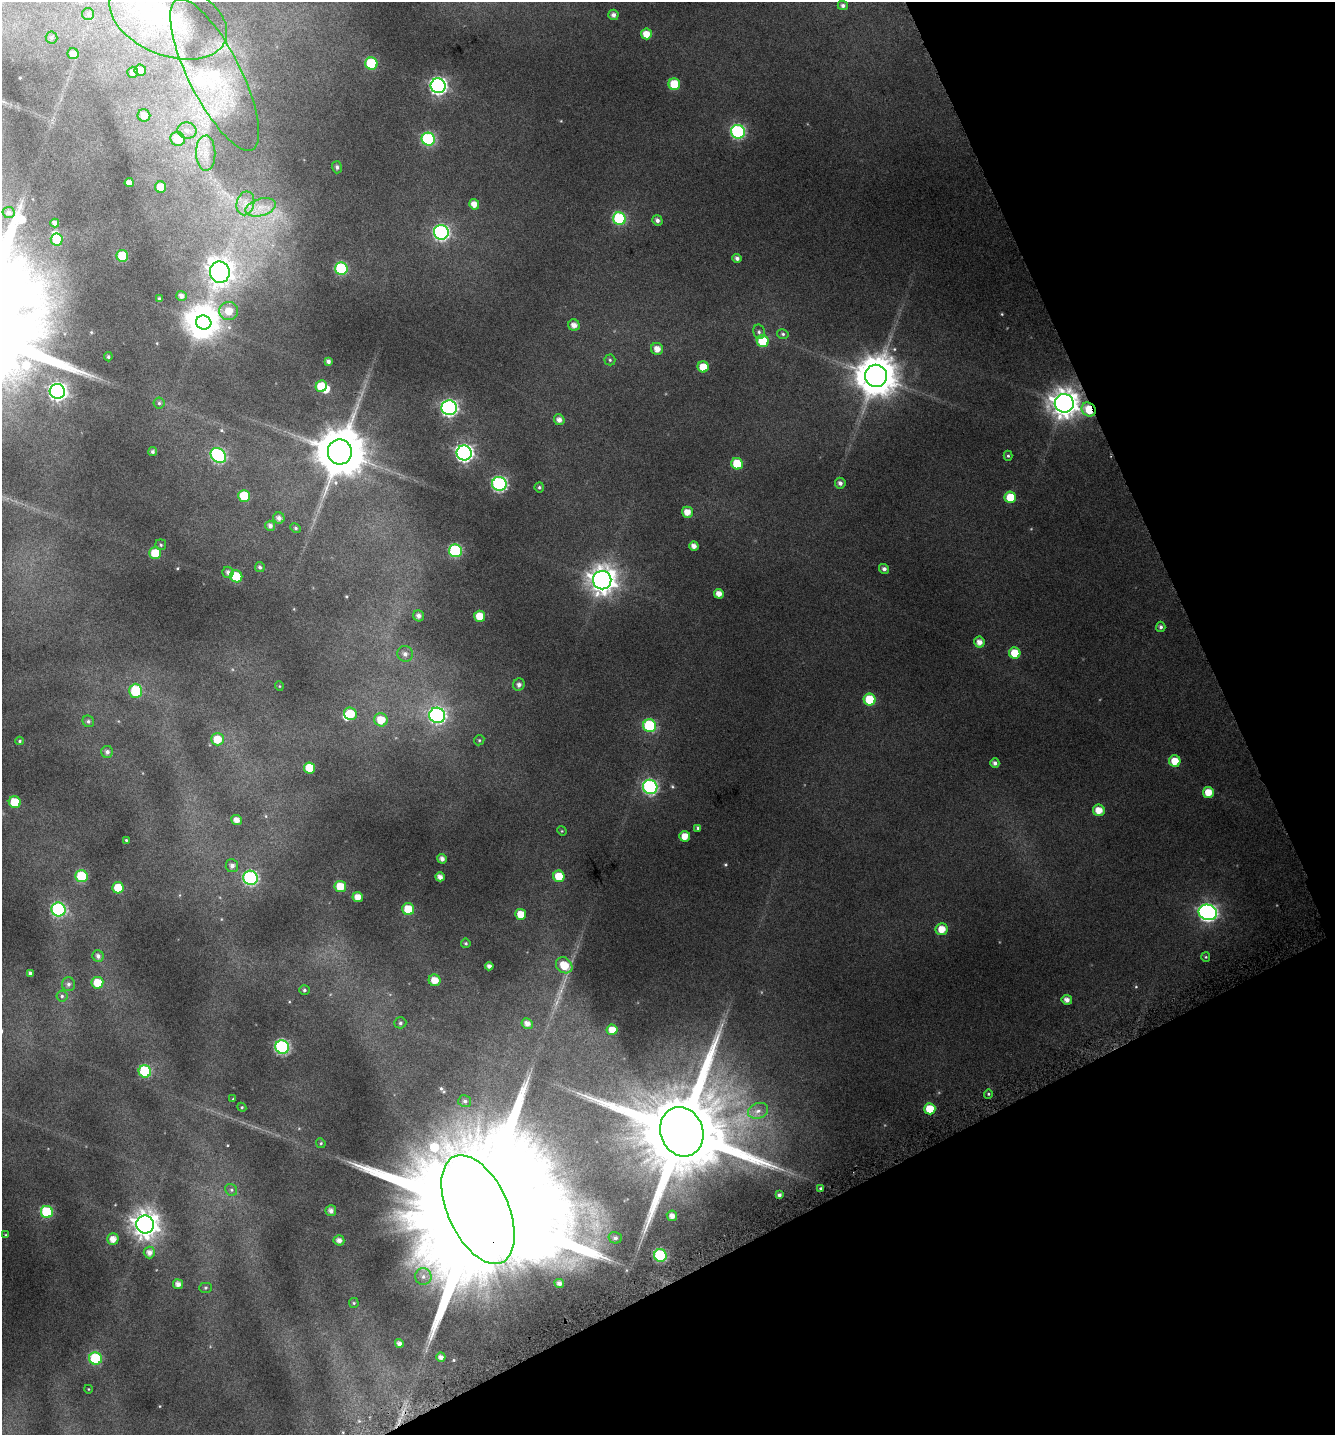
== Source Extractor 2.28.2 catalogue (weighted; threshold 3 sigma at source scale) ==
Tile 12 of 4 x 4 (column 4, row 3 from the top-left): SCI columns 4179-5511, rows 1438-2870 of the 5617 x 5774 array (HDU 1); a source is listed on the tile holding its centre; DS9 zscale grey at full resolution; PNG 1337 x 1437 px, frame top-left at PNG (2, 2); each listed source drawn as its Kron ellipse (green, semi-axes under 4 px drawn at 4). Shown black and unused: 23% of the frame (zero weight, under 4 of 8 exposures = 2% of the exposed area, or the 3 px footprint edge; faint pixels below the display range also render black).
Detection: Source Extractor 2.28.2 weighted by HDU 2 'WHT'; one run over the whole footprint, this tile lists its part. Background 0.0963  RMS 0.0099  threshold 0.0404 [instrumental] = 3 sigma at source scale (4.09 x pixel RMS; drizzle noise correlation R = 1.36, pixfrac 0.8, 0.0396/0.0396 arcsec/px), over >= 5 px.
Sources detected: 183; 1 too faint to see at this stretch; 6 inside a brighter object's white glare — neither listed nor drawn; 2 inside a brighter listed object's ellipse — not listed separately; the other 174 listed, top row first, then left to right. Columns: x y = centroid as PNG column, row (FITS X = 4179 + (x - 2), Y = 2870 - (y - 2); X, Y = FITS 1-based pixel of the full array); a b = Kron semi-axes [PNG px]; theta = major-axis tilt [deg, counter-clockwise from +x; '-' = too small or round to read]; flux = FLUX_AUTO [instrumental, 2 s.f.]
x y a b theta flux
843 6 5 4 - 2.5
88 14 6 6 - 1.8
613 15 5 5 - 3.6
168 18 62 37 -22 96
646 34 5 5 - 10
51 37 6 6 - 1.6
73 54 5 5 - 5.8
371 64 6 6 - 55
140 70 6 5 - 4
133 72 5 5 - 3.1
215 75 84 26 -63 100
674 84 6 6 - 28
438 86 7 7 - 290
144 115 6 6 - 5.9
187 131 9 8 - 5.3
738 132 7 6 - 130
178 139 7 7 - 21
428 139 6 6 - 99
206 153 17 9 -90 12
337 167 6 5 - 2.1
129 183 4 4 - 5.8
161 187 5 5 - 11
245 203 12 8 78 7.5
474 204 5 5 - 7.3
261 207 15 8 16 10
9 212 6 5 - 2.2
619 219 6 6 - 78
657 220 5 5 - 2.9
55 223 4 4 - 3.3
441 232 7 7 - 180
57 239 6 6 - 22
122 256 6 6 - 28
737 258 4 4 - 2.7
341 269 6 6 - 75
220 272 10 10 - 710
181 296 5 5 - 4.2
159 299 3 3 - 1.2
229 311 9 9 - 14
204 322 8 7 - 830
574 325 6 5 - 5.6
759 332 7 6 - 2
783 334 6 4 -16 1.6
763 341 6 6 - 31
657 349 6 6 - 7.2
108 357 4 4 - 1.4
610 360 5 5 - 1.3
328 361 4 4 - 2.4
703 367 5 5 - 15
876 376 11 11 - 2700
321 386 6 5 - 20
57 391 7 7 - 290
159 403 5 5 - 1.5
1064 403 9 9 - 1100
449 408 7 7 - 240
1089 409 7 6 - 22
559 420 5 5 - 4.6
152 451 4 4 - 1.7
340 452 12 12 - 4400
464 453 7 7 - 300
218 456 8 6 -41 130
1008 456 5 4 - 1.3
737 464 6 5 - 23
840 483 5 5 - 2.8
499 484 7 7 - 170
539 487 5 4 - 1.4
244 496 6 6 - 25
1010 497 6 5 - 22
687 512 5 5 - 8.3
279 518 6 5 - 3.8
270 526 5 5 - 3
296 528 5 4 - 1.3
161 545 5 5 - 1.4
694 546 4 4 - 4.9
455 551 6 6 - 83
155 553 6 5 - 21
260 567 5 4 - 1.9
884 569 5 5 - 2.6
228 572 5 5 - 3
236 576 6 6 - 26
602 580 9 9 - 1000
719 594 5 5 - 6.5
419 616 6 5 - 4
480 616 5 5 - 15
1161 627 5 4 - 2
979 642 5 5 - 5.4
1015 653 6 5 - 17
405 654 8 7 - 3.9
519 685 6 6 - 3.2
279 686 5 3 - 0.67
136 691 7 6 - 37
870 700 6 6 - 31
350 714 6 6 - 20
437 715 8 7 - 190
381 720 7 6 - 16
88 721 6 5 - 1.8
650 726 6 6 - 72
217 739 6 6 - 16
479 740 5 4 - 1.1
19 741 4 4 - 0.99
107 752 6 6 - 3.1
1175 761 6 5 - 15
995 763 4 4 - 2.9
310 768 6 5 - 23
650 787 7 7 - 160
1208 792 5 5 - 12
15 802 6 6 - 27
1099 810 6 5 - 10
237 820 5 5 - 6.5
698 828 4 3 - 1.6
562 831 5 4 - 0.76
685 836 5 5 - 9.3
126 840 3 3 - 0.83
442 859 5 4 - 3.7
232 866 6 6 - 3.5
82 876 6 6 - 46
559 876 6 5 - 18
440 877 5 4 - 4.7
250 878 7 7 - 150
340 886 6 5 - 19
118 888 6 6 - 22
358 897 5 5 - 8.3
408 909 6 6 - 17
58 910 7 6 - 120
1208 912 9 7 -19 310
521 914 5 5 - 12
942 929 6 6 - 11
466 943 5 5 - 1.4
98 956 6 5 - 3.1
1206 957 5 4 - 1
564 965 9 7 -42 18
489 966 4 4 - 3.6
30 973 4 4 - 2
434 980 6 5 - 10
97 983 6 6 - 17
68 984 7 6 - 2.6
304 990 5 5 - 1.6
62 996 5 5 - 1.8
1067 1000 5 5 - 4.6
400 1023 6 5 - 1.8
527 1023 6 5 - 5.1
612 1030 5 5 - 9.2
282 1047 7 6 - 130
145 1071 6 6 - 61
988 1094 4 4 - 1.1
233 1099 4 3 - 0.76
465 1101 6 6 - 2.2
242 1107 4 4 - 0.96
930 1109 5 5 - 19
758 1111 10 7 19 5
682 1132 25 21 -69 18000
321 1143 5 4 - 1.2
821 1188 4 3 - 1.2
231 1190 6 5 - 1.8
779 1195 4 3 - 1.9
478 1209 58 30 -66 71000
331 1211 5 5 - 4
47 1212 6 6 - 63
672 1216 5 5 - 5
145 1224 9 9 - 870
6 1235 3 3 - 0.73
615 1238 7 5 -14 2.5
113 1239 5 5 - 7.3
339 1240 5 5 - 4.2
149 1253 6 5 - 5.2
660 1255 6 6 - 84
423 1277 8 8 - 4.7
559 1283 5 4 - 3.7
178 1284 5 5 - 5
205 1288 6 5 - 1.4
354 1303 5 4 - 1.1
399 1343 4 4 - 3.6
441 1357 4 4 - 3.6
95 1359 6 6 - 52
88 1389 4 3 - 0.56
Overlapping masked pixels (flux is a lower limit): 3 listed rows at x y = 1089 409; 682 1132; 478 1209
Isophote crosses this tile's border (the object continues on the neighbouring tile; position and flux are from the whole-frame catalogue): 1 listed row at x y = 168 18